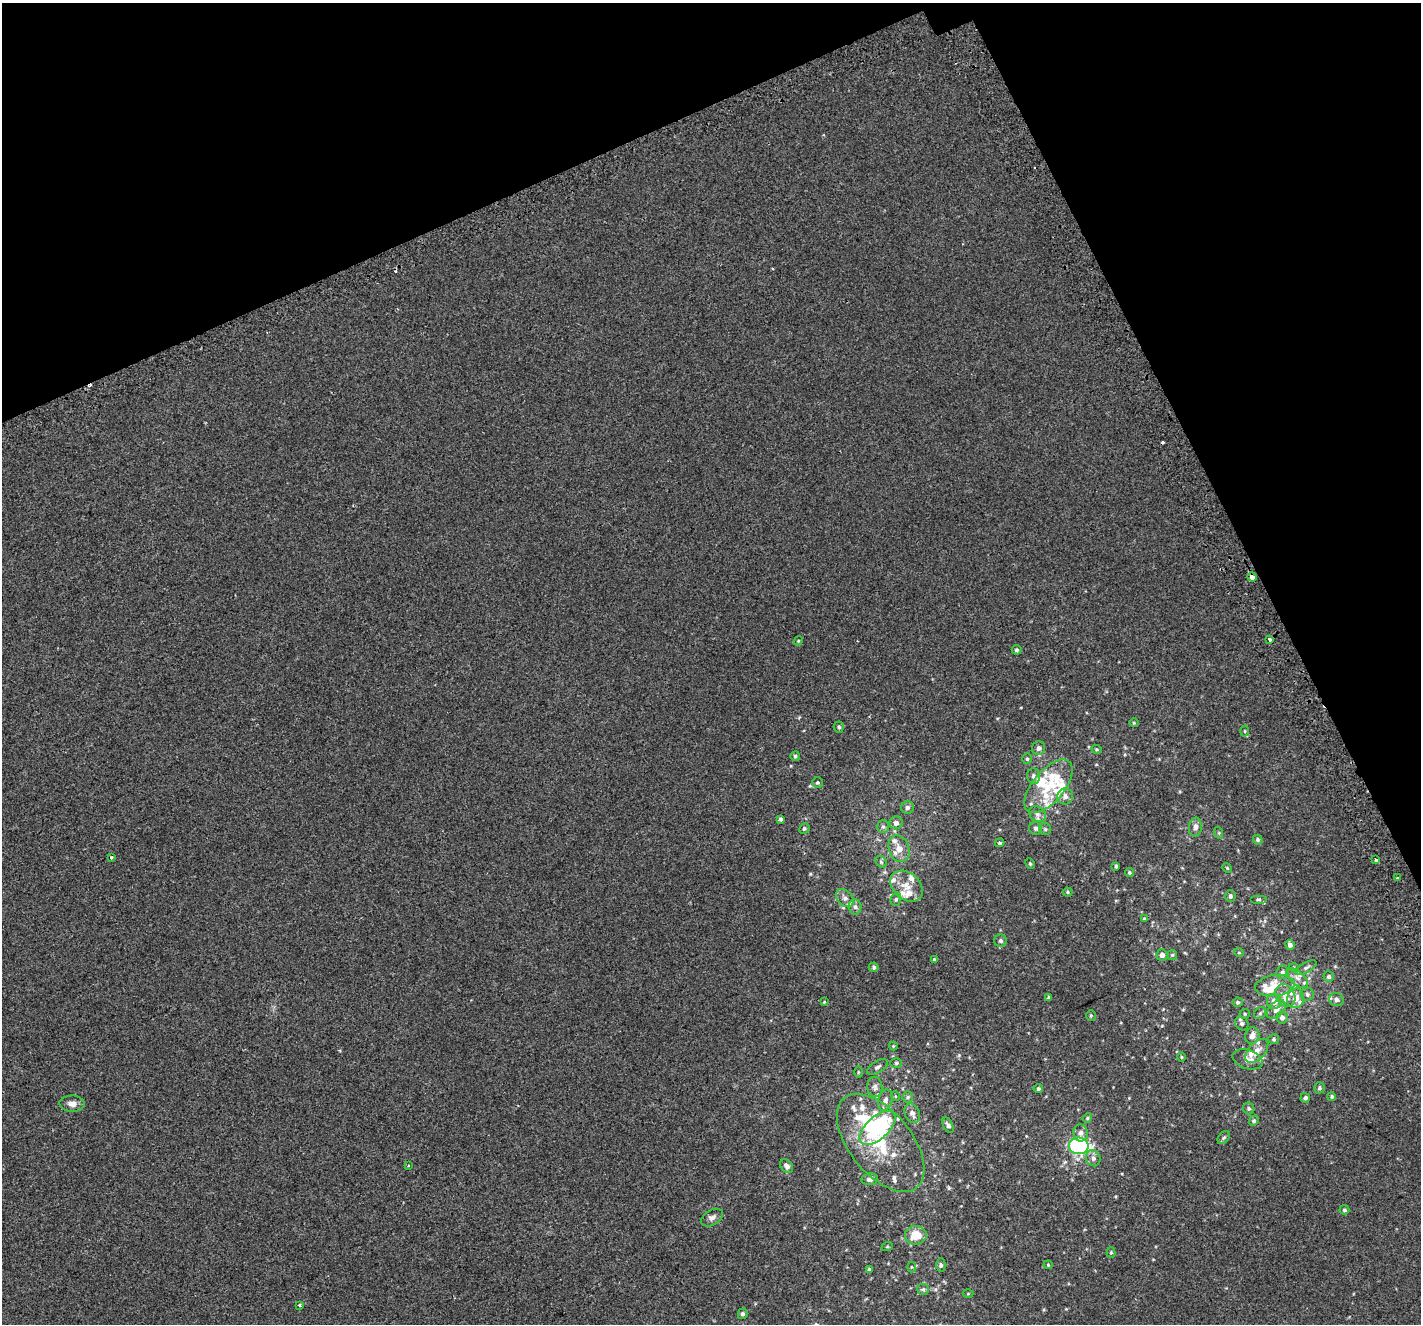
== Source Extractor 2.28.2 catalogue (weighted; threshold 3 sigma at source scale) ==
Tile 3 of 4 x 4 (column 3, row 1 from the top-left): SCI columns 2886-4304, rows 4172-5493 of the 5784 x 5641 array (HDU 1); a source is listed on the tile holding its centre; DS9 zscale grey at full resolution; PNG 1423 x 1326 px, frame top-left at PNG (2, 3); each listed source drawn as its Kron ellipse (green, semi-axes under 4 px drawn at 4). Shown black and unused: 21% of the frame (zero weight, under 2 of 3 exposures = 3% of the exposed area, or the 3 px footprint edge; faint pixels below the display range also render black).
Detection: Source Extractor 2.28.2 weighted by HDU 2 'WHT'; one run over the whole footprint, this tile lists its part. Background 0.00127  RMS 0.0056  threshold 0.0251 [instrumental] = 3 sigma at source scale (4.5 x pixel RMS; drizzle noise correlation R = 1.50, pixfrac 1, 0.0396/0.0396 arcsec/px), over >= 5 px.
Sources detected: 148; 2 inside a brighter object's white glare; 4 cosmic-ray / hot-pixel residue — neither listed nor drawn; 26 inside a brighter listed object's ellipse — not listed separately; the other 116 listed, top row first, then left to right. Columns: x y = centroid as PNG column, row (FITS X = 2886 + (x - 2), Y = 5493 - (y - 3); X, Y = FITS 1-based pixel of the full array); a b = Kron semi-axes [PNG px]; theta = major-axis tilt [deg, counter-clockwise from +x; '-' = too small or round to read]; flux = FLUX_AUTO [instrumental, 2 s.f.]
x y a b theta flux
1252 577 5 3 - 6.2
1270 639 3 3 - 2.7
798 641 5 3 - 0.51
1017 650 5 5 - 0.91
1134 723 5 3 - 0.52
839 727 5 5 - 0.99
1245 731 5 3 - 0.56
1038 748 7 6 - 1.8
1097 749 5 4 - 0.64
795 756 5 4 - 0.91
1027 759 5 4 - 0.81
1034 776 8 6 -77 1.7
817 782 5 5 - 0.91
1048 786 32 16 50 18
1065 796 8 8 - 2.5
908 808 6 6 - 1.7
1037 814 9 7 -39 2.4
781 819 4 4 - 1.2
896 823 6 6 - 2.4
883 827 6 6 - 1.2
1195 827 9 6 85 2.5
1036 828 7 6 - 1.3
804 829 5 5 - 0.88
1045 829 6 6 - 0.89
1219 833 6 4 -73 0.64
1258 840 5 4 - 0.89
1000 843 5 4 - 0.72
899 849 14 10 -71 5.1
111 857 3 3 - 0.9
1376 860 3 3 - 0.93
881 862 6 5 - 0.85
1030 864 5 4 - 0.68
1116 866 4 3 - 0.77
1227 868 5 4 - 0.55
1129 872 4 4 - 0.75
1397 877 3 2 - 0.69
906 886 18 13 -40 6.9
1068 892 5 4 - 0.68
1230 896 6 5 - 1.2
845 898 10 7 -48 2.6
896 899 7 5 75 1
1258 899 8 4 0 0.9
855 907 7 6 - 1.7
1144 919 4 4 - 0.85
1001 941 6 6 - 1.3
1290 945 5 4 - 1.8
1239 953 5 3 - 0.42
1162 955 5 5 - 2.7
1172 955 5 5 - 0.78
934 959 4 3 - 0.55
874 967 5 5 - 0.98
1294 968 5 3 - 0.49
1306 968 11 5 29 1.5
1282 972 7 6 - 1.6
1329 977 5 5 - 1.3
1297 978 13 6 -41 3.2
1275 985 20 10 7 6.5
1307 994 6 6 - 1.1
1285 995 12 9 -59 4.5
1049 998 4 3 - 1.2
1296 998 10 8 75 6
1337 1000 7 6 - 1.7
824 1002 4 3 - 0.46
1238 1002 5 5 - 0.96
1274 1002 7 7 - 4.1
1276 1009 11 7 46 3.1
1260 1013 6 5 - 0.98
1245 1014 5 5 - 0.67
1091 1016 5 4 - 0.63
1282 1018 6 5 - 2.1
1242 1023 7 6 - 1.6
1252 1036 8 7 - 3.5
1274 1039 5 5 - 0.93
893 1046 4 4 - 0.55
1257 1051 14 8 48 4.5
1181 1057 5 3 - 0.48
1247 1059 15 9 -18 4.6
896 1063 6 5 - 0.86
877 1067 11 5 32 1.6
858 1072 5 3 - 0.58
875 1087 10 7 -84 2.1
1319 1088 6 5 - 1
1038 1089 4 4 - 1
895 1096 5 3 - 0.5
908 1097 6 5 - 0.93
1332 1097 4 4 - 0.87
1305 1098 5 5 - 1.2
885 1100 11 7 76 2.7
72 1104 12 8 -2 3.1
1249 1109 6 5 - 1
912 1113 10 7 -66 2.8
1087 1118 5 4 - 0.71
1254 1121 5 4 - 0.72
948 1125 8 4 -62 1.7
878 1128 22 11 43 51
1081 1133 8 7 - 2.2
1224 1138 7 5 48 1.1
881 1143 58 31 -51 42
1079 1146 10 8 -3 85
1093 1158 8 7 - 2.2
408 1165 3 2 - 0.48
787 1166 7 5 -45 1.5
870 1179 8 6 8 2
1344 1210 5 4 - 0.88
712 1218 12 7 30 2.4
916 1235 11 9 5 10
887 1247 6 3 19 0.58
1111 1252 5 4 - 0.59
941 1265 7 4 -89 0.94
1048 1265 4 4 - 0.57
911 1267 5 3 - 0.53
869 1269 4 4 - 0.96
923 1289 6 5 - 1
968 1294 5 3 - 0.45
300 1305 3 3 - 0.9
743 1314 5 4 - 1.4
Overlapping masked pixels (flux is a lower limit): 1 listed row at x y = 1252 577